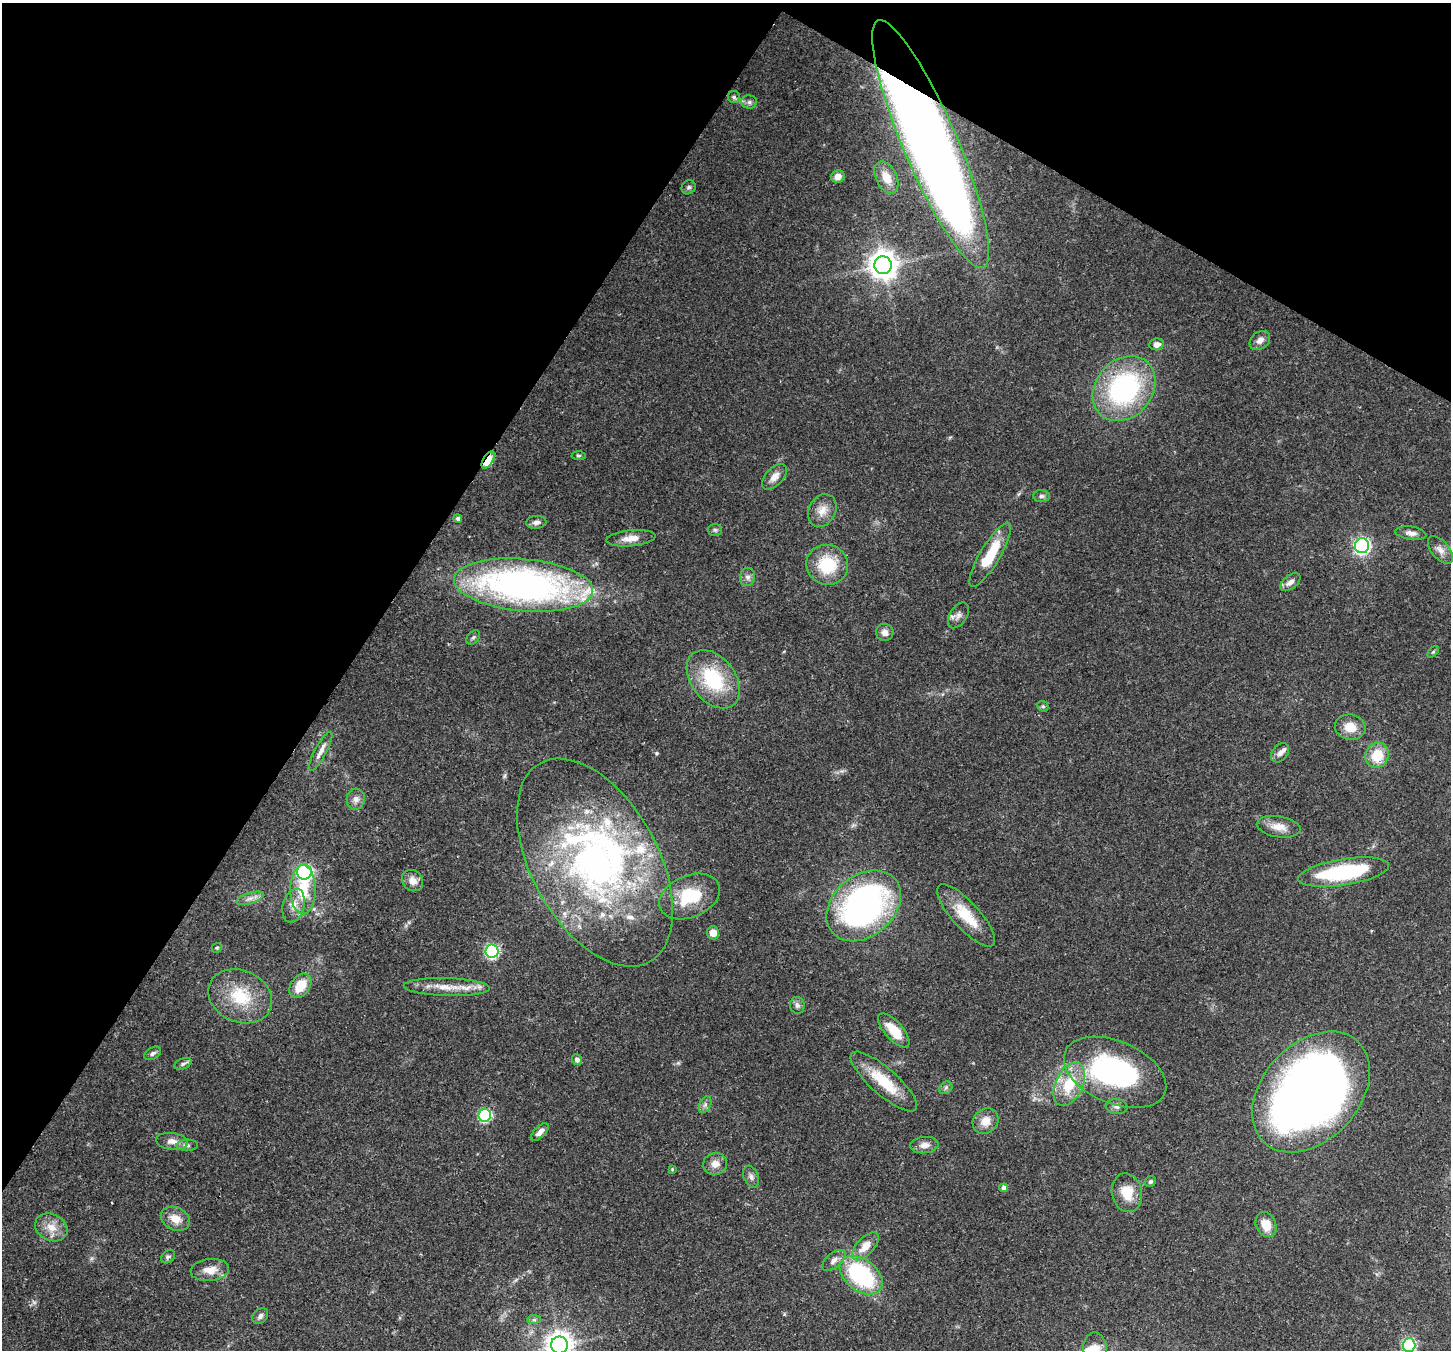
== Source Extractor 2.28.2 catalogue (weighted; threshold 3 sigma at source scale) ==
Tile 2 of 4 x 4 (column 2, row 1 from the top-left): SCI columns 1520-2968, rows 4400-5747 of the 5932 x 6037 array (HDU 1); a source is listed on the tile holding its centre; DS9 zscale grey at full resolution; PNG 1453 x 1352 px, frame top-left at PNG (2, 3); each listed source drawn as its Kron ellipse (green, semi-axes under 4 px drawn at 4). Shown black and unused: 31% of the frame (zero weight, under 3 of 4 exposures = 7% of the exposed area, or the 3 px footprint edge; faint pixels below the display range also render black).
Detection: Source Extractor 2.28.2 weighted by HDU 2 'WHT'; one run over the whole footprint, this tile lists its part. Background 0.103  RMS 0.004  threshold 0.0179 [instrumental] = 3 sigma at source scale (4.5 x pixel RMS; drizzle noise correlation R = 1.50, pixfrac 1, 0.0396/0.0396 arcsec/px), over >= 5 px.
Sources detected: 102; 1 too faint to see at this stretch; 2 inside a brighter object's white glare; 1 cosmic-ray / hot-pixel residue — neither listed nor drawn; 6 inside a brighter listed object's ellipse — not listed separately; the other 92 listed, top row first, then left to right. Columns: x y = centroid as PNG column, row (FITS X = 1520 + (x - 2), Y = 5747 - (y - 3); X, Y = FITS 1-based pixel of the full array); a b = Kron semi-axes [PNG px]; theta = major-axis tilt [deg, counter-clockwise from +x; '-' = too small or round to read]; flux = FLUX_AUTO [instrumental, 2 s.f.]
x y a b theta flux
734 97 6 6 - 0.84
749 102 8 6 -1 1.2
930 144 134 27 -67 670
838 176 7 6 - 2.7
886 177 17 10 -64 5.2
689 187 7 6 - 1
883 265 9 8 - 540
1260 340 11 8 37 2.4
1157 344 7 6 - 2.3
1124 389 35 28 50 67
579 456 7 4 -4 0.65
488 460 9 5 59 20
774 477 15 8 46 3.7
1041 496 8 6 2 1.1
822 511 17 13 63 4.9
458 518 4 4 - 1.1
536 522 10 6 6 1.9
715 530 7 6 - 0.94
1411 533 15 6 -8 2.3
631 538 24 8 5 4.5
1362 546 7 7 - 110
1440 550 16 8 -50 2.8
990 555 37 10 59 16
827 565 21 20 - 18
747 577 9 7 79 1.7
1290 582 12 6 39 2.5
524 585 70 26 -5 170
958 615 14 8 57 2.2
885 632 9 8 - 2.4
473 637 8 5 48 0.87
1433 652 7 4 45 0.6
713 679 33 22 -52 27
1043 706 6 5 - 0.66
1350 727 15 12 -10 6.1
321 751 22 6 62 2.9
1280 753 11 7 50 2
1377 755 13 11 62 11
356 799 10 9 - 2.4
1279 827 22 10 -9 5.3
595 863 113 63 -61 170
304 872 8 7 - 74
1343 872 46 13 9 40
413 880 11 10 - 3.4
303 890 24 12 -89 14
690 896 32 21 22 19
250 898 14 5 16 2.2
294 905 17 11 74 4.4
864 906 41 30 40 120
966 915 40 13 -48 13
713 933 6 6 - 4.2
217 948 5 4 - 0.57
492 951 7 6 - 52
300 986 13 9 52 8.7
447 987 43 9 -2 8.6
240 996 33 26 -24 18
797 1005 8 7 - 1.5
894 1030 21 9 -48 8.7
153 1053 9 5 32 1.1
577 1059 5 5 - 1.6
183 1064 9 5 22 1.1
1115 1072 54 31 -23 82
884 1081 43 13 -41 15
1069 1084 23 13 64 14
946 1088 7 5 44 1
1311 1092 69 48 47 380
705 1105 9 5 65 1.3
1117 1106 11 7 -8 1.6
485 1115 6 6 - 42
985 1121 14 12 44 4.9
540 1132 11 5 45 2.5
172 1141 16 8 -7 3.3
187 1145 10 5 2 1.4
924 1145 14 8 5 2.9
715 1164 12 11 - 3.3
672 1169 4 4 - 0.41
751 1177 11 7 -69 1.7
1150 1182 6 5 - 0.78
1004 1188 4 4 - 2.2
1127 1193 19 15 -77 8.7
175 1219 15 11 -26 5.2
1266 1225 13 10 -67 6.5
51 1227 17 13 -25 5.6
865 1246 17 8 47 5.8
168 1257 8 6 40 0.94
834 1260 14 7 39 2.2
210 1270 19 11 6 5.1
861 1275 24 15 -38 47
260 1316 9 6 45 1.5
534 1320 7 4 0 0.82
559 1345 8 8 - 430
1409 1345 6 6 - 60
1095 1349 16 11 -89 5.9
Overlapping masked pixels (flux is a lower limit): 4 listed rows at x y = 930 144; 488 460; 595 863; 864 906
Isophote crosses this tile's border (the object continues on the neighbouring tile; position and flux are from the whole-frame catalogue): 3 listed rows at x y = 559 1345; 1409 1345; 1095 1349